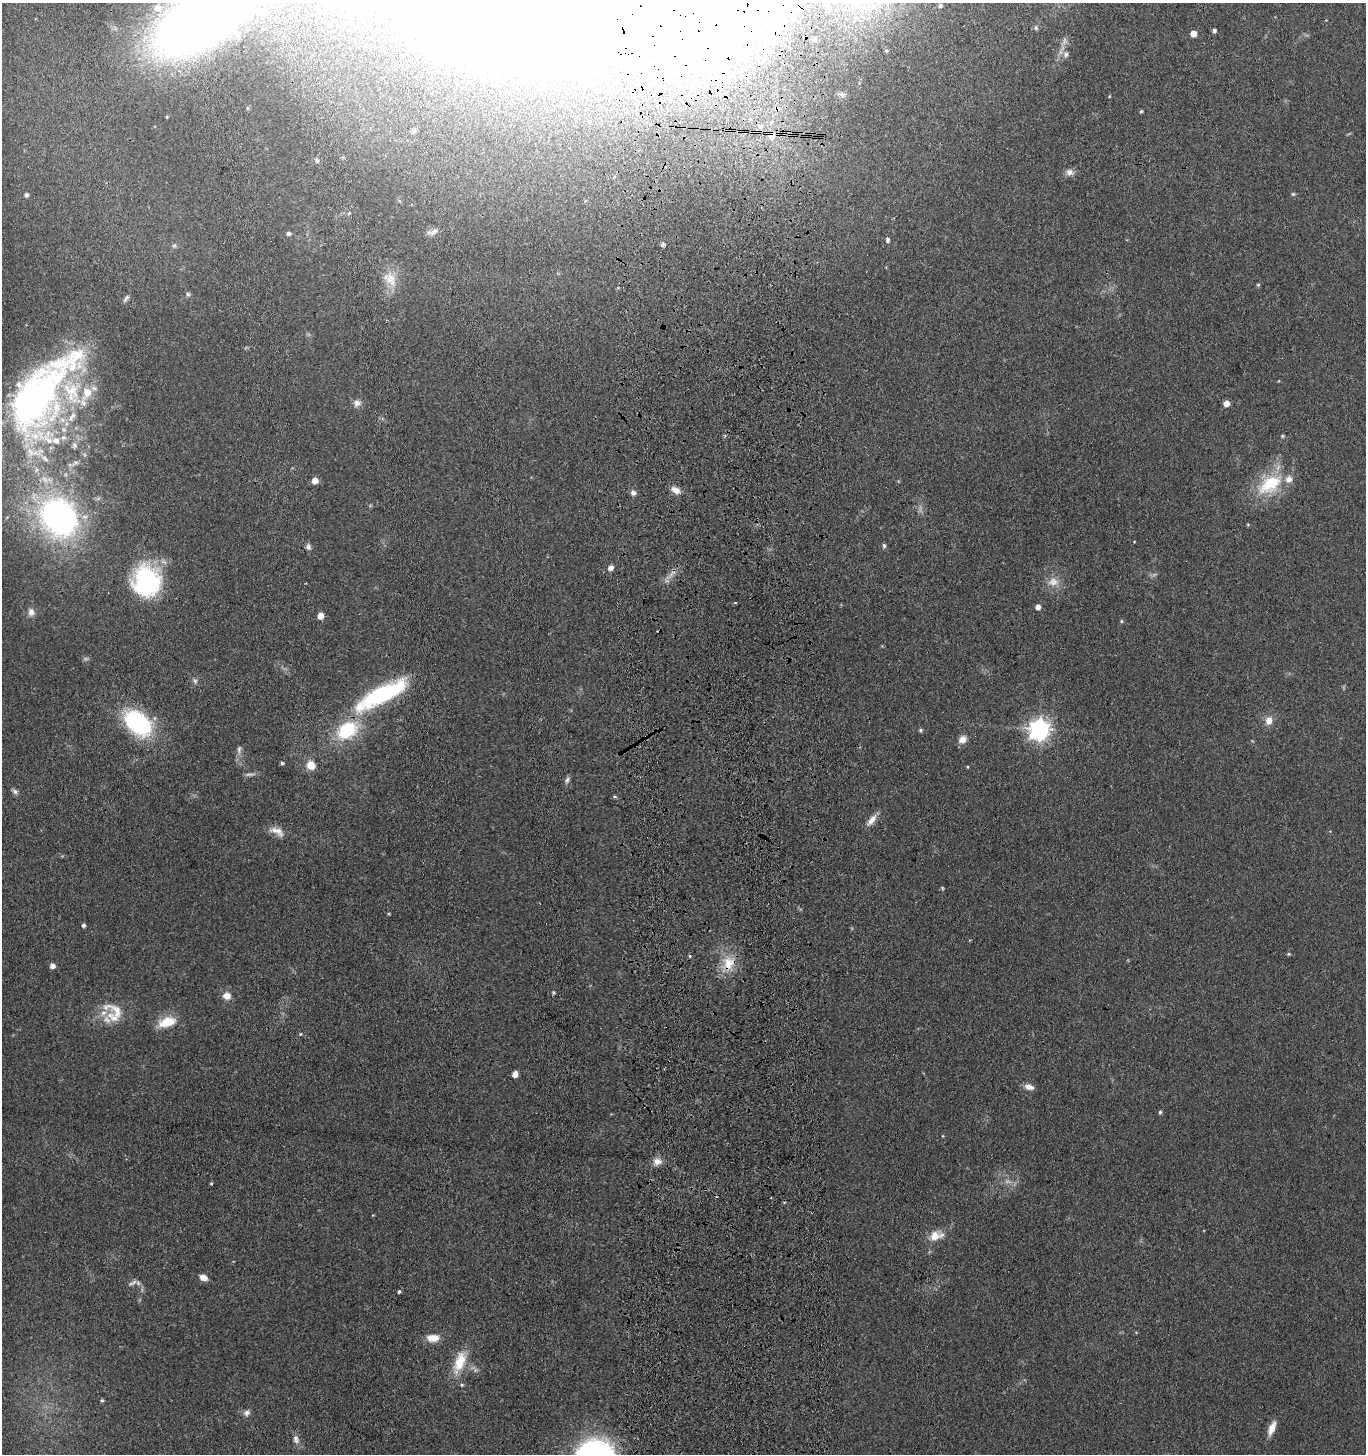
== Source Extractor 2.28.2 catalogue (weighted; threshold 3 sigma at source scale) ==
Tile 5 of 3 x 3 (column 2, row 2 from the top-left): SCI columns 1570-2933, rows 1455-2906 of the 4543 x 4361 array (HDU 1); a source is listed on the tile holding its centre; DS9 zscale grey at full resolution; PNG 1368 x 1456 px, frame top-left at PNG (2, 3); no overlay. Shown black and unused: <1% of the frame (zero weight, under 3 of 4 exposures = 5% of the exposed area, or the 3 px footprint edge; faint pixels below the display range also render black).
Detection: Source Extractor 2.28.2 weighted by HDU 2 'WHT'; one run over the whole footprint, this tile lists its part. Background 0.0674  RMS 0.0074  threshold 0.0332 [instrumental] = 3 sigma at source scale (4.5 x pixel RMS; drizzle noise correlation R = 1.50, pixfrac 1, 0.05/0.05 arcsec/px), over >= 5 px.
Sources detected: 108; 4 too faint to see at this stretch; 3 inside a brighter object's white glare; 1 cosmic-ray / hot-pixel residue — not listed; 11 inside a brighter listed object's ellipse — not listed separately; the other 89 listed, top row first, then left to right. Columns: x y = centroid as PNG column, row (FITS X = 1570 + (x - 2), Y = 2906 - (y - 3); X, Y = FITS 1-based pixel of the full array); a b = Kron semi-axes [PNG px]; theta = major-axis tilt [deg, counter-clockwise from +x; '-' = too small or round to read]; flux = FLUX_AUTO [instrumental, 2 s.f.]
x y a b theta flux
940 5 5 5 - 1.7
829 8 10 6 71 2.8
199 23 115 58 29 680
1036 28 6 5 - 1.2
1214 31 5 4 - 1.8
1193 33 5 5 - 7
1066 54 7 7 - 2.9
248 108 6 4 -89 0.81
1141 111 4 3 - 0.97
760 126 6 5 - 1.8
413 130 6 5 - 2
772 135 9 7 -78 6.4
317 161 6 5 - 1.2
1070 172 11 9 -5 3.7
1293 194 5 5 - 1.1
26 195 5 5 - 2.2
433 232 16 7 15 3.7
288 233 5 4 - 1.7
888 240 6 5 - 1.6
663 244 5 4 - 2.1
390 279 23 15 -53 13
1258 285 4 4 - 0.87
188 294 6 5 - 1.3
126 298 10 5 53 1.9
87 393 15 11 67 13
35 398 80 42 57 280
357 403 11 9 27 4
1226 403 5 5 - 5.8
1282 436 5 4 - 1
56 441 11 8 -2 4.7
75 445 7 4 -88 1.5
76 462 7 4 17 1.5
315 480 6 6 - 6.3
1270 484 40 22 34 37
676 490 11 8 -26 5.6
633 493 7 6 - 2.6
60 517 39 33 -49 230
1248 524 5 3 - 0.71
884 546 6 5 - 1.3
308 547 8 6 -69 2.4
611 568 6 5 - 3.6
146 581 30 27 -90 93
1053 582 16 12 4 8.1
1038 607 5 5 - 4.2
31 612 10 8 -76 3.9
320 616 5 5 - 8.2
1121 621 5 4 - 0.93
378 695 51 18 35 65
1269 721 11 9 76 6
137 723 30 19 -42 79
1040 729 8 7 - 440
347 730 26 18 32 41
921 730 5 4 - 1.3
962 739 11 9 37 5.1
239 749 11 5 80 2.5
282 763 4 3 - 1.3
311 765 9 8 - 9.9
968 767 4 3 - 0.64
567 780 9 5 66 2.1
15 792 8 6 -40 2.2
614 797 5 4 - 1.1
872 820 18 7 50 5.7
277 831 22 9 -26 6.9
942 888 4 4 - 0.85
83 925 4 4 - 1.8
1289 954 5 4 - 0.98
690 956 5 3 - 0.9
729 963 19 17 47 17
52 966 5 5 - 3.5
553 992 4 4 - 1.1
227 996 9 9 - 5.8
117 1011 33 15 -40 15
167 1022 22 11 16 16
300 1034 4 4 - 0.77
515 1074 5 4 - 7.1
1029 1087 11 7 -14 4.5
1160 1112 5 4 - 1.2
657 1161 11 9 -13 5.1
211 1183 4 3 - 0.77
936 1236 18 11 11 10
203 1277 9 7 -23 4.4
132 1283 15 5 27 2.6
399 1291 4 4 - 1.2
433 1338 15 9 2 8.8
460 1362 32 13 69 19
102 1400 5 4 - 1.1
247 1413 8 7 - 3
1272 1428 18 7 67 7.3
296 1439 12 8 -84 3.7
Overlapping masked pixels (flux is a lower limit): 3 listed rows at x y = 199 23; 772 135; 729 963
Isophote crosses this tile's border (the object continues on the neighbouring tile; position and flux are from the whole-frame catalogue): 1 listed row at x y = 199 23